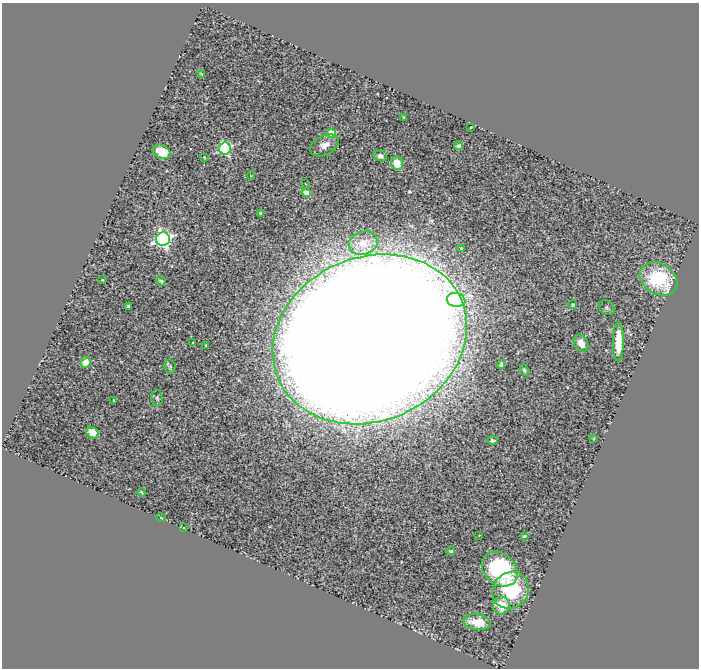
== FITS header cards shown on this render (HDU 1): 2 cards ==
NAXIS1  =                  697
NAXIS2  =                  666

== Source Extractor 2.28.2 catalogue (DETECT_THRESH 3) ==
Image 697 x 666 px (HDU 1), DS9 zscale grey, 1 PNG px = 1 image px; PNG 701 x 670 px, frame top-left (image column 1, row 666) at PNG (2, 3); each listed source drawn as its Kron ellipse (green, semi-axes under 4 px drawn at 4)
Background 1.04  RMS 0.094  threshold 0.282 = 3 sigma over >= 5 px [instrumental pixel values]
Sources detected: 49; all 49 listed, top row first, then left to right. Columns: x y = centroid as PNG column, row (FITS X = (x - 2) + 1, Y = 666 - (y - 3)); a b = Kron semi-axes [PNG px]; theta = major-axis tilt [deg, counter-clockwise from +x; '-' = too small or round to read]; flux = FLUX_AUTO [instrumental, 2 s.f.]
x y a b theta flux
202 74 4 2 - 6.4
404 117 4 2 - 5.5
471 127 3 2 - 4.3
331 133 4 4 - 240
324 145 15 9 28 64
459 146 5 3 - 11
225 149 6 6 - 880
161 152 9 6 -26 140
380 156 7 5 -14 25
204 157 3 2 - 4.6
397 163 6 6 - 92
251 176 4 2 - 4.8
306 184 3 2 - 4.4
306 193 5 4 - 98
260 213 3 3 - 6
163 239 7 6 - 2100
363 243 15 11 19 85
461 248 3 3 - 11
659 279 20 15 -32 490
102 280 3 2 - 5.9
161 281 5 3 - 11
456 300 9 7 -9 940
572 305 4 4 - 8.5
129 306 4 4 - 32
607 308 9 6 -38 16
370 339 100 82 24 93000
618 342 19 5 89 150
193 343 3 2 - 6.3
581 343 9 6 -58 59
206 345 4 3 - 6.3
86 362 5 5 - 85
501 365 4 4 - 12
170 367 7 5 -84 13
524 370 6 4 -63 12
157 398 8 6 -87 16
113 400 3 2 - 5.1
92 433 6 5 - 98
594 438 4 2 - 3.9
493 440 5 4 - 18
142 492 4 3 - 8.4
161 518 5 3 - 4.7
183 528 3 3 - 13
479 535 2 2 - 3.4
524 536 3 3 - 7.4
451 551 4 3 - 10
500 569 20 15 -42 640
511 590 19 17 47 330
501 605 9 8 - 120
477 622 13 8 -8 100